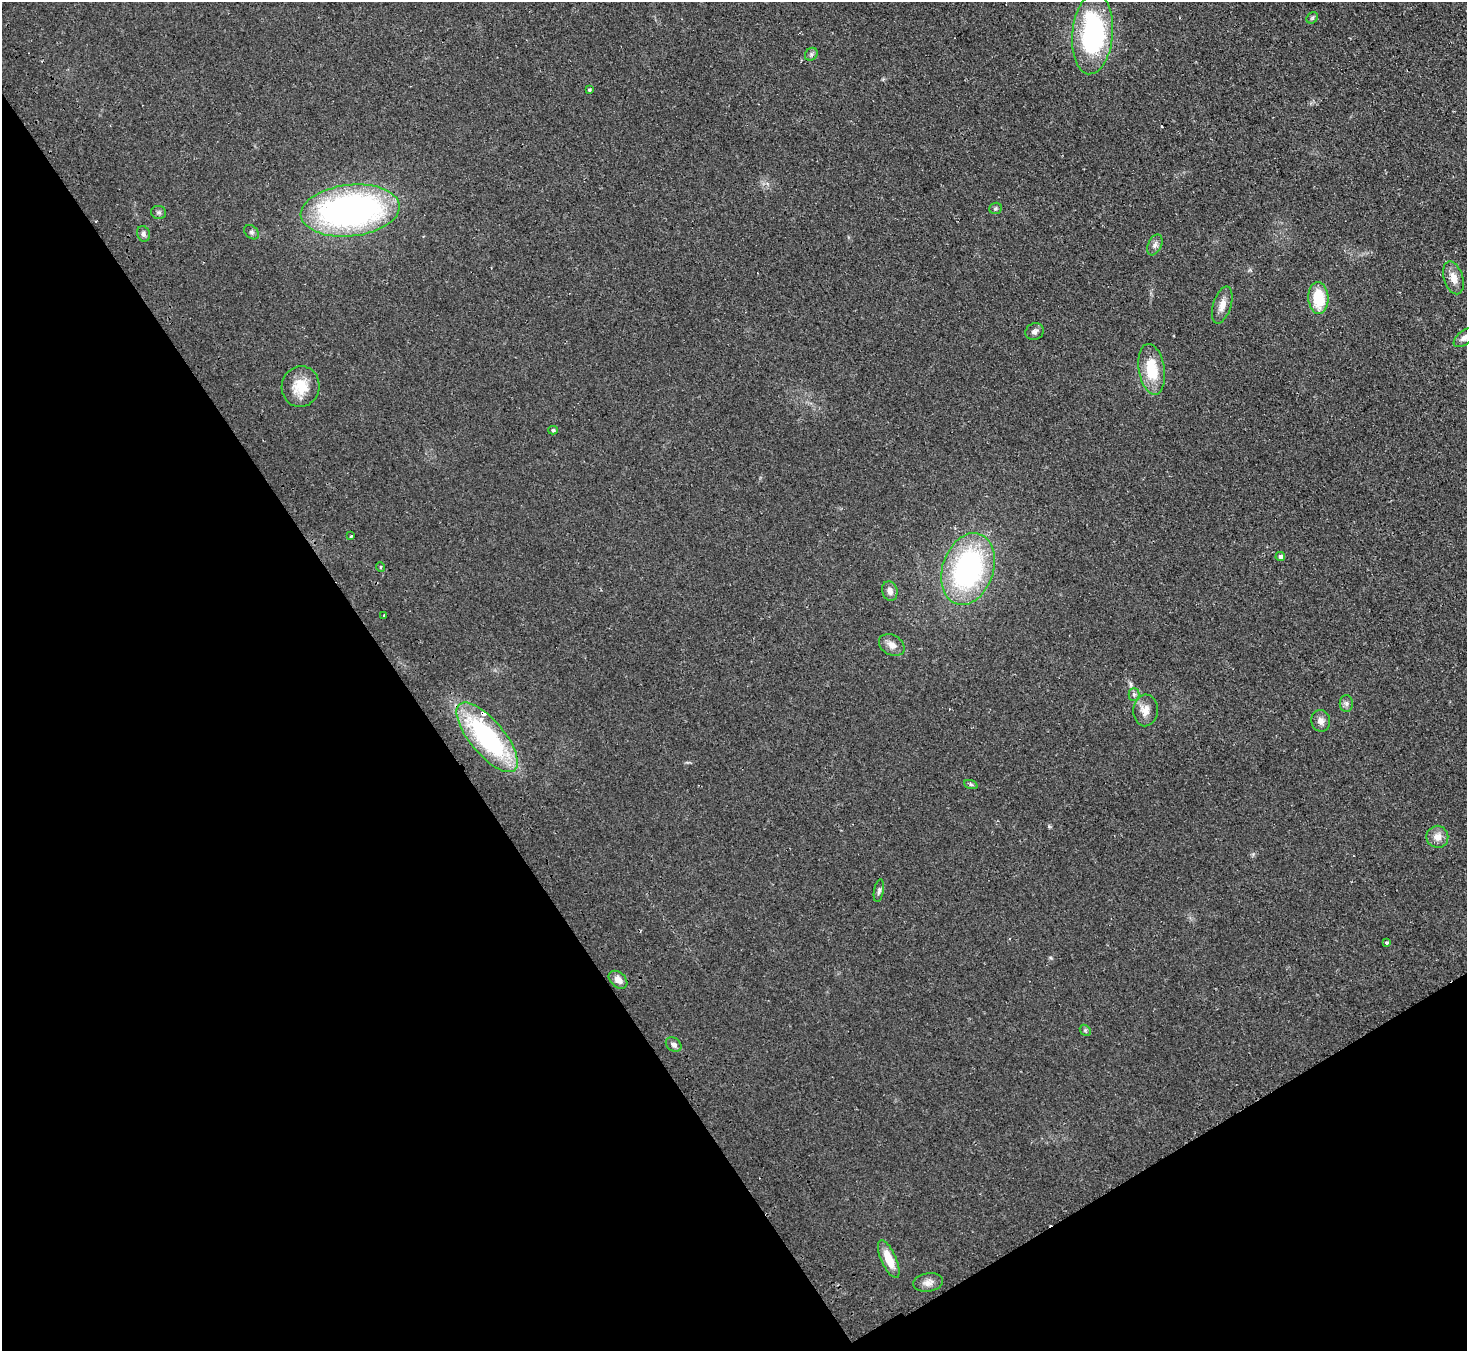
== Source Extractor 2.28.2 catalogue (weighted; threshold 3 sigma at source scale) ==
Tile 14 of 4 x 4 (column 2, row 4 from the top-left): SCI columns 1515-2979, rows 194-1542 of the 5958 x 5920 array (HDU 1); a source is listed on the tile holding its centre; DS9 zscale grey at full resolution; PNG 1469 x 1353 px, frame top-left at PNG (2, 2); each listed source drawn as its Kron ellipse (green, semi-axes under 4 px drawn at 4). Shown black and unused: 33% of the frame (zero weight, under 2 of 3 exposures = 3% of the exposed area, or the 3 px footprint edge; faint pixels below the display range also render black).
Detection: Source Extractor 2.28.2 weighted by HDU 2 'WHT'; one run over the whole footprint, this tile lists its part. Background 0.106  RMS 0.013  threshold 0.0605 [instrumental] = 3 sigma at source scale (4.5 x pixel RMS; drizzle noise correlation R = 1.50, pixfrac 1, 0.05/0.05 arcsec/px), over >= 5 px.
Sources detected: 41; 2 inside a brighter listed object's ellipse — not listed separately; the other 39 listed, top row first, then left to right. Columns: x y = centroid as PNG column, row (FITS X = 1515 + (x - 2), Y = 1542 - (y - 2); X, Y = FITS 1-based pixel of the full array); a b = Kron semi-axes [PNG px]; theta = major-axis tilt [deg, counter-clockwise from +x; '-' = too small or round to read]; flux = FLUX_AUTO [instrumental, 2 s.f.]
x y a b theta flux
1312 18 6 5 - 2.3
1093 34 40 20 85 200
811 54 7 5 47 2.8
589 90 3 3 - 2.1
995 208 6 5 - 2.4
350 211 50 25 6 460
159 212 7 6 - 3.2
252 232 8 6 -42 3
143 234 8 6 -74 3.6
1155 245 11 6 65 5.2
1453 278 17 9 -73 13
1318 298 16 10 -87 49
1222 305 19 9 72 11
1035 331 9 8 - 4.5
1464 338 12 7 39 6.4
1152 369 25 13 -81 45
301 387 20 19 - 31
553 430 5 4 - 2.2
351 536 4 3 - 3.6
1280 556 5 4 - 5.2
380 567 5 3 - 1.3
968 569 37 25 71 260
890 591 10 7 -74 6.8
384 616 3 3 - 5.5
892 645 14 10 -30 10
1134 694 6 5 - 3.1
1346 704 8 6 90 4
1145 710 16 12 86 13
1321 721 11 9 -79 7.2
487 737 43 17 -50 200
971 785 7 4 -20 2.3
1437 837 11 11 - 11
879 891 11 5 80 3.4
1386 943 3 3 - 1.9
618 980 10 7 -42 9.9
1085 1030 6 4 -46 2.1
674 1044 8 6 -38 5.5
889 1259 20 7 -66 27
928 1282 15 9 8 8.5
Isophote crosses this tile's border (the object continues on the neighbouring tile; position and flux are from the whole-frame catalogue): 1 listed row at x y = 1464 338